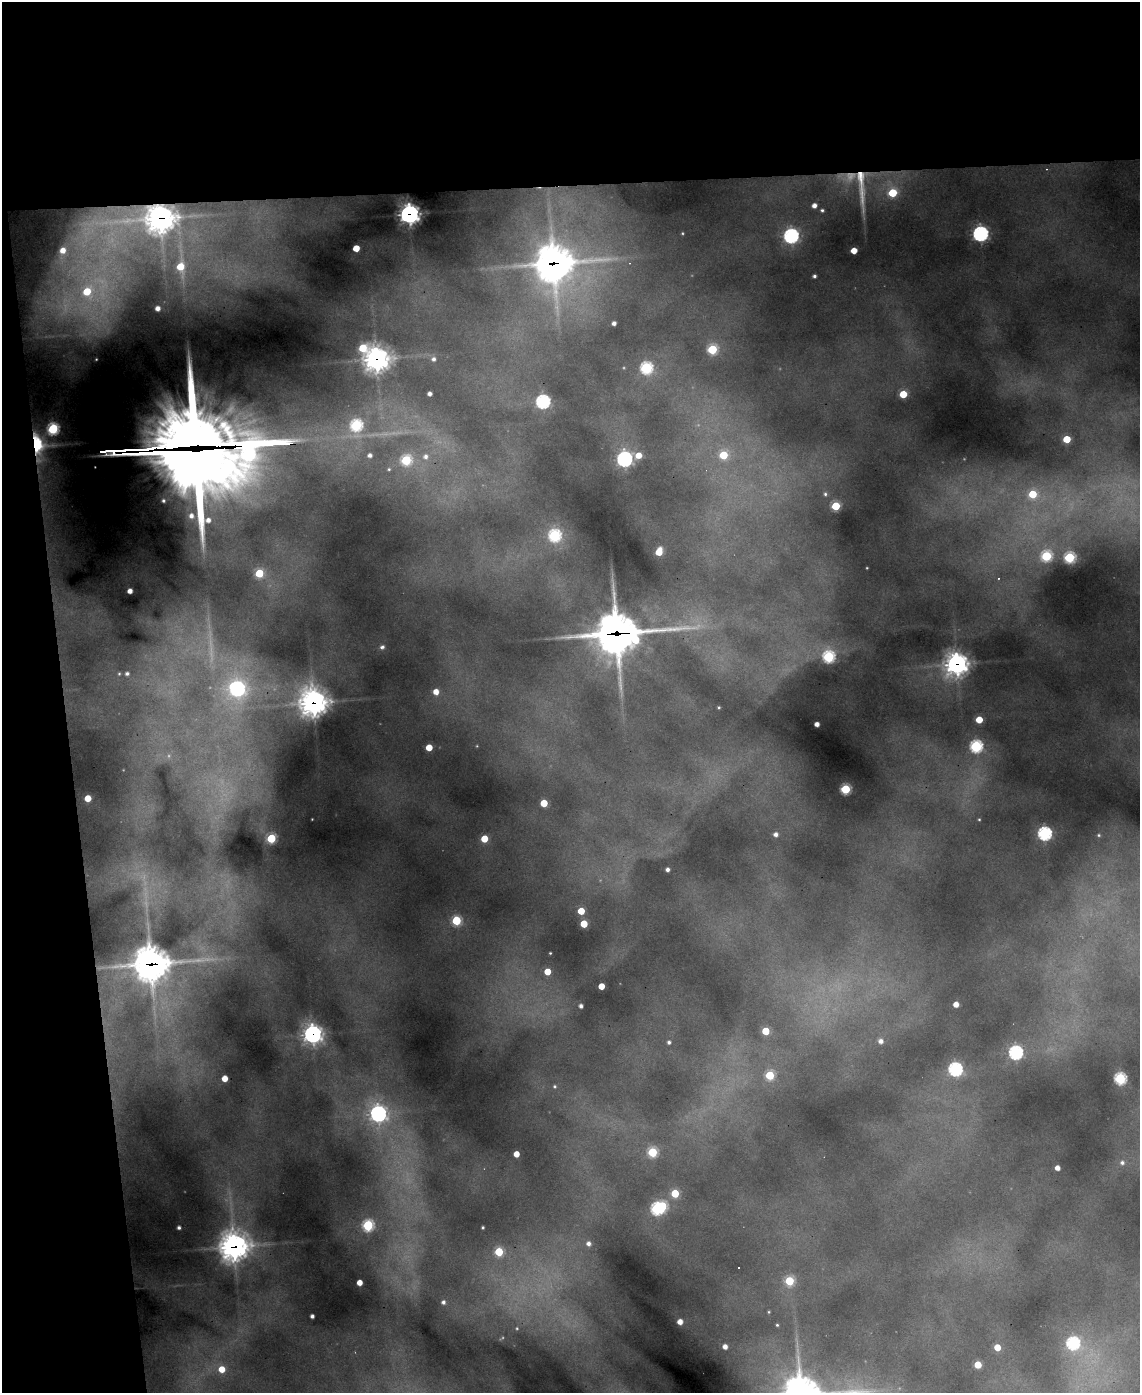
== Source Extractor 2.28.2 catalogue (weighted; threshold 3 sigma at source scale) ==
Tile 1 of 4 x 3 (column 1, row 1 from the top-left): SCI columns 1-1138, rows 3015-4405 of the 4554 x 4534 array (HDU 1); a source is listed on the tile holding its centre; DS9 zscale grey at full resolution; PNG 1142 x 1395 px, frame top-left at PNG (2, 2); no overlay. Shown black and unused: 19% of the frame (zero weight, under 3 of 4 exposures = <1% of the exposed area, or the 3 px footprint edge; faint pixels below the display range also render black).
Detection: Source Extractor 2.28.2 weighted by HDU 2 'WHT'; one run over the whole footprint, this tile lists its part. Background 0.73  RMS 0.023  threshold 0.104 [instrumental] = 3 sigma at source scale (4.5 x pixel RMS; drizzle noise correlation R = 1.50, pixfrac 1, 0.05/0.05 arcsec/px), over >= 5 px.
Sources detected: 131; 1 too faint to see at this stretch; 3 inside a brighter object's white glare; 3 long thin detections or spike segments (spike, bleed or trail) — not listed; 5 inside a brighter listed object's ellipse — not listed separately; the other 119 listed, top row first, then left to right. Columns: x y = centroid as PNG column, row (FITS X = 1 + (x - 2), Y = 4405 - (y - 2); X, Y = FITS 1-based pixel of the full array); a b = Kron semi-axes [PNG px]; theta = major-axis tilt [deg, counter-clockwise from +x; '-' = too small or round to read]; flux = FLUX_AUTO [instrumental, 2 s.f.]
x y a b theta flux
861 185 47 6 -86 53
893 193 5 5 - 95
814 205 4 4 - 12
822 210 3 3 - 3.4
410 214 8 8 - 1200
160 218 11 10 - 2200
682 233 5 3 - 2.2
980 234 7 6 - 600
791 236 7 6 - 520
356 248 5 4 - 43
63 250 7 7 - 24
854 251 5 4 - 32
553 263 16 15 - 3800
180 266 7 6 - 62
814 276 3 3 - 4.9
87 291 9 8 - 74
157 308 4 4 - 13
614 323 4 4 - 9.2
363 348 6 6 - 71
712 349 5 5 - 150
96 359 4 3 - 2.1
376 359 9 9 - 1800
433 359 6 6 - 8.4
646 368 6 6 - 300
429 394 4 4 - 9.5
903 394 5 5 - 72
543 401 6 6 - 480
356 425 6 6 - 260
53 429 6 6 - 250
1067 439 5 5 - 67
36 444 13 7 -77 290
370 455 5 5 - 8.7
638 455 6 5 - 29
723 455 5 5 - 86
425 456 6 6 - 9.1
194 457 69 61 -42 10000
624 459 7 6 - 670
406 460 6 5 - 160
389 469 5 4 - 3.1
825 494 4 4 - 3.7
1033 494 6 5 - 75
836 506 5 5 - 110
555 535 6 6 - 310
659 552 6 5 - 53
1046 556 6 5 - 190
1069 557 5 5 - 210
867 568 3 2 - 1.5
259 573 5 5 - 94
130 591 4 4 - 15
617 634 25 20 6 3600
382 647 6 5 - 6.1
829 657 6 6 - 290
957 664 9 9 - 1300
119 674 4 4 - 2.5
127 674 5 4 - 6.3
237 688 9 8 - 520
436 692 5 5 - 25
313 703 12 11 - 1700
719 707 3 2 - 2.1
979 720 5 5 - 55
817 724 4 4 - 15
976 746 6 6 - 330
429 747 5 5 - 47
845 789 5 5 - 180
88 798 5 5 - 39
544 803 5 5 - 67
979 819 4 3 - 2
1045 833 6 6 - 470
776 834 5 4 - 9.7
1099 835 4 4 - 2.7
271 838 5 5 - 140
484 839 5 5 - 56
667 869 4 4 - 6.6
581 911 5 5 - 52
456 921 5 5 - 140
584 924 5 5 - 69
550 953 3 3 - 2
151 964 15 14 - 2800
547 972 5 5 - 46
601 986 4 4 - 40
956 1004 4 4 - 20
581 1006 4 3 - 8.1
765 1031 5 5 - 62
313 1034 8 8 - 940
881 1041 6 5 - 12
669 1042 4 4 - 5.4
1016 1052 6 6 - 490
955 1069 6 6 - 430
770 1075 5 5 - 120
224 1078 4 4 - 30
1120 1078 6 6 - 290
555 1086 5 4 - 3.3
378 1114 8 8 - 650
652 1152 5 5 - 140
516 1154 4 4 - 28
1122 1162 6 6 - 7.3
1057 1168 4 4 - 14
675 1193 5 5 - 86
657 1209 6 5 - 310
368 1225 6 6 - 230
483 1227 3 3 - 2.8
179 1228 3 3 - 6
588 1243 6 5 - 9.9
234 1246 11 11 - 2000
499 1252 5 5 - 110
738 1268 3 3 - 10
789 1281 5 5 - 120
359 1283 4 4 - 25
443 1302 4 4 - 6.7
769 1312 4 4 - 2.3
312 1316 4 4 - 7.6
680 1322 4 4 - 20
777 1325 3 3 - 2.7
517 1328 4 3 - 1.9
1073 1343 6 6 - 330
725 1347 4 4 - 15
997 1347 5 5 - 38
978 1365 5 5 - 68
222 1369 5 5 - 38
Overlapping masked pixels (flux is a lower limit): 13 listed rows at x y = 861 185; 410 214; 160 218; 553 263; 376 359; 36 444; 194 457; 617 634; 957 664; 313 703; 151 964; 313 1034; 234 1246